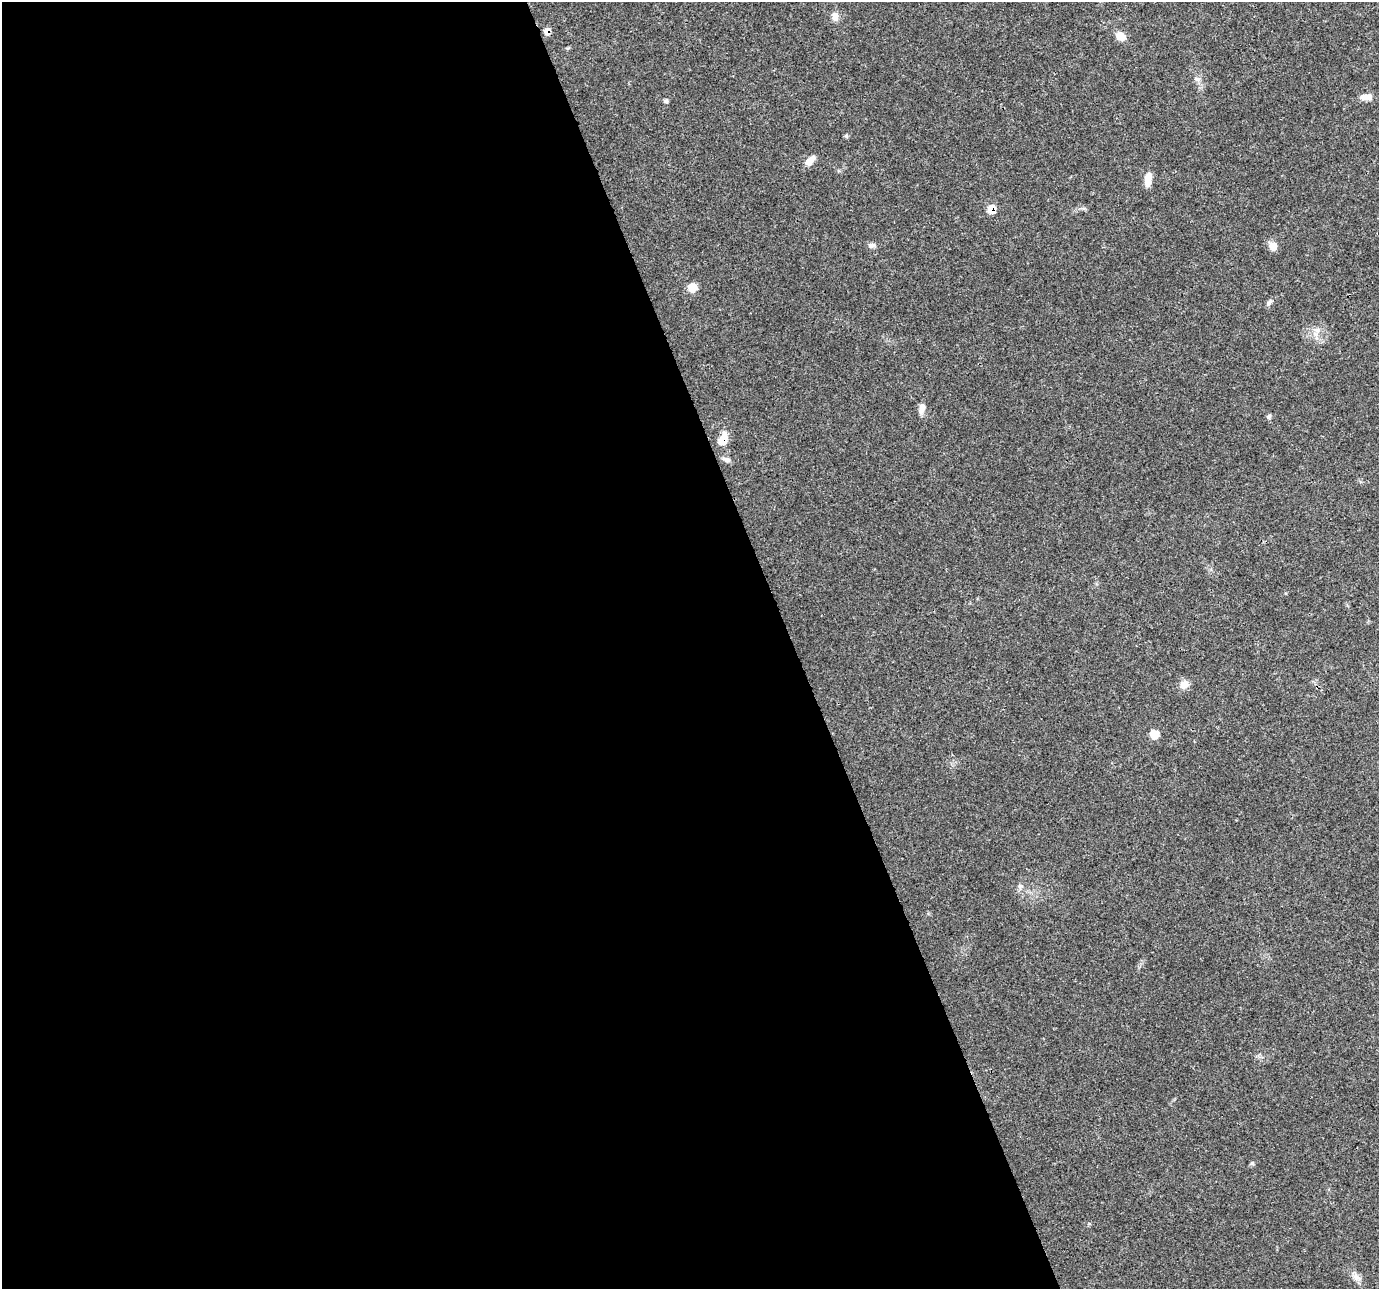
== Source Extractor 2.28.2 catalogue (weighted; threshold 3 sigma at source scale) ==
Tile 9 of 4 x 4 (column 1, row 3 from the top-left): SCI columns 1-1377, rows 1364-2650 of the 5511 x 5353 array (HDU 1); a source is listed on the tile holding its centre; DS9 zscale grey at full resolution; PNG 1381 x 1291 px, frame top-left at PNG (2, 2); no overlay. Shown black and unused: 57% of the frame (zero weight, under 3 of 4 exposures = <1% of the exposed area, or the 3 px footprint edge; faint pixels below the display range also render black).
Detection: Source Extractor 2.28.2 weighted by HDU 2 'WHT'; one run over the whole footprint, this tile lists its part. Background 0.0514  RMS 0.0037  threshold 0.0168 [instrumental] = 3 sigma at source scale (4.5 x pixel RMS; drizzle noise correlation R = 1.50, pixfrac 1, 0.0396/0.0396 arcsec/px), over >= 5 px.
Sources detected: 24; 1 inside a brighter object's white glare — not listed; the other 23 listed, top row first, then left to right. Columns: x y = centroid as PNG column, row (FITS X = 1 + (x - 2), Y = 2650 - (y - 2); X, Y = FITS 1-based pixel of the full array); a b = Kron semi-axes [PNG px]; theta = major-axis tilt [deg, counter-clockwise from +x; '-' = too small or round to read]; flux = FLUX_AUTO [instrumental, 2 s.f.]
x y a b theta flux
835 16 12 8 82 2.1
547 31 8 6 84 2.2
1120 36 12 9 -28 3.5
1198 79 9 6 26 1.1
1369 97 12 8 -9 2.1
666 101 6 5 - 0.68
846 136 6 4 18 0.51
810 161 14 7 44 3.1
1148 179 15 8 83 4
991 209 8 7 - 5.7
871 245 9 7 3 1.3
1273 246 11 9 -76 2.8
692 287 10 10 - 3.4
1269 303 11 5 53 1
1317 330 10 6 -9 1.9
922 408 13 8 78 2.1
1269 416 6 6 - 0.71
723 439 14 8 71 6.1
727 460 10 6 -11 1.2
1184 685 12 10 29 2.8
1154 734 7 6 - 7.9
1252 1163 6 5 - 0.63
1356 1277 12 8 -30 2.1
Overlapping masked pixels (flux is a lower limit): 3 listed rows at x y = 547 31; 991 209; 723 439